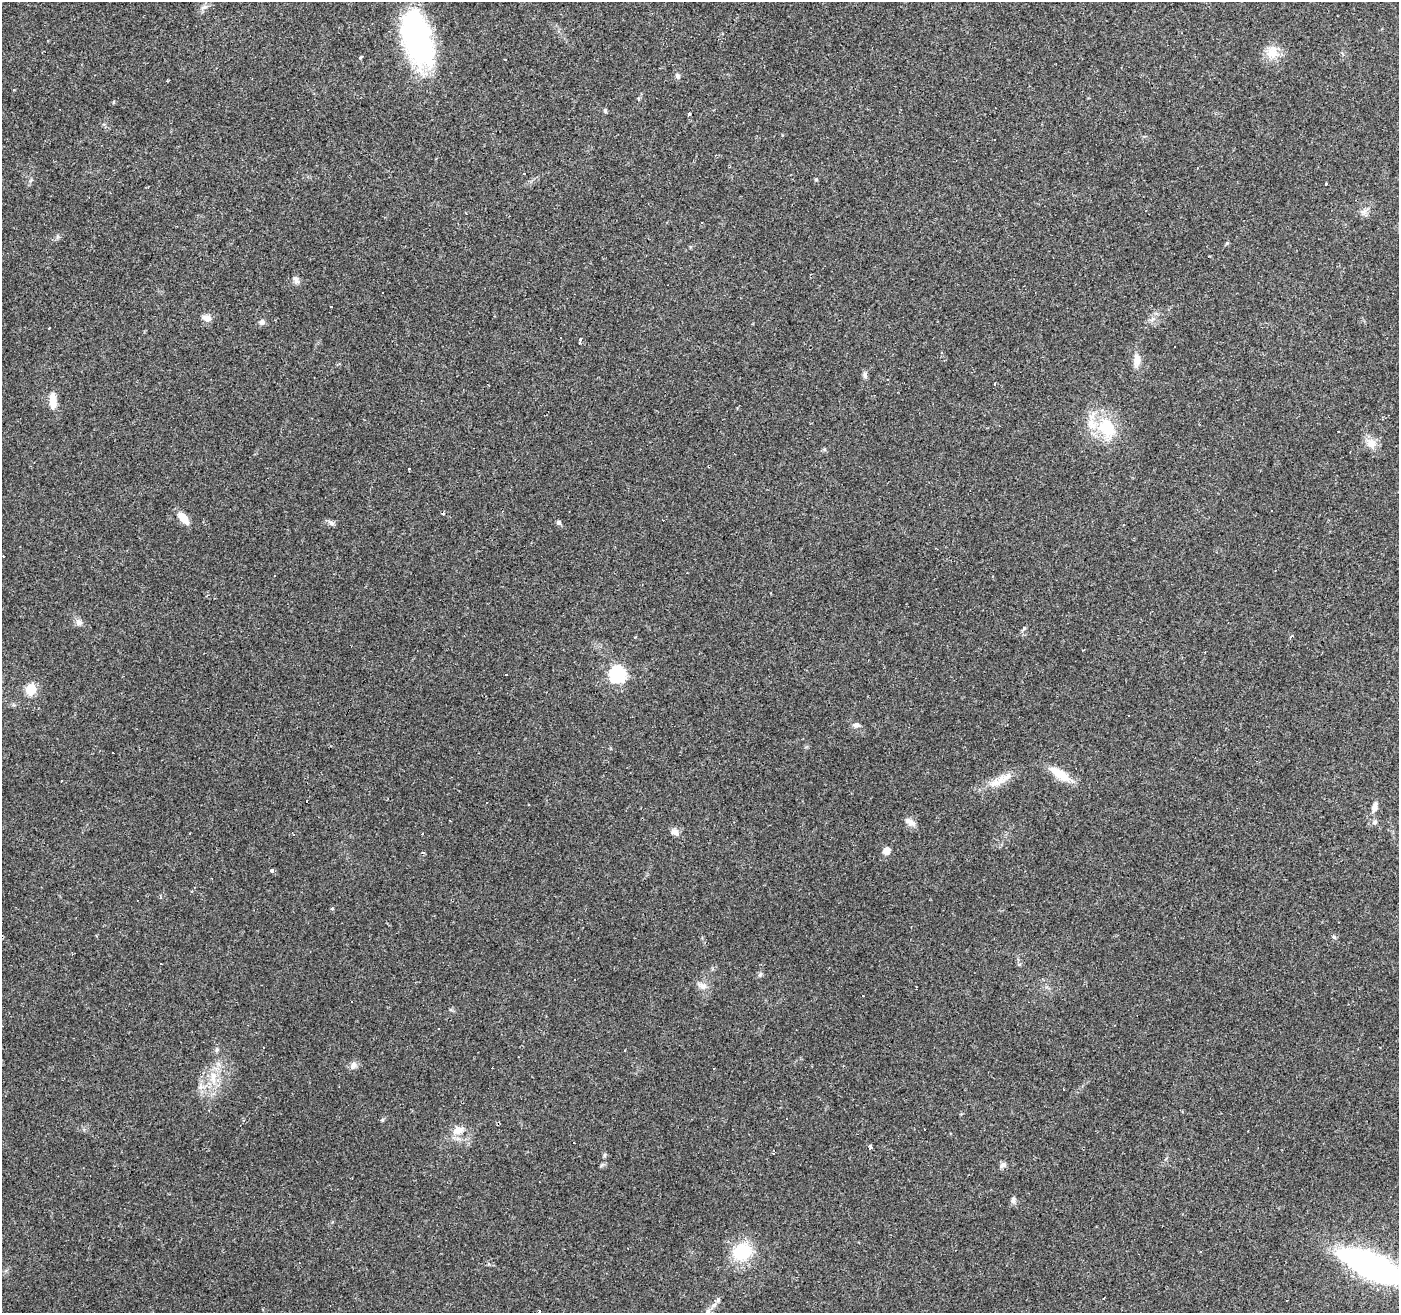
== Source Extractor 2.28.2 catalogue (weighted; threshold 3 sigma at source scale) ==
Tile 10 of 4 x 4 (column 2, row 3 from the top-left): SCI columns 1397-2793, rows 1514-2824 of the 5588 x 5714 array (HDU 1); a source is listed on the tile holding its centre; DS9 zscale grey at full resolution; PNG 1401 x 1315 px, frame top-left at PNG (2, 2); no overlay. Shown black and unused: <1% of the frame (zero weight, under 2 of 3 exposures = <1% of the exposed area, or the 3 px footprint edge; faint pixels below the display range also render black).
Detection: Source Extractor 2.28.2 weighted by HDU 2 'WHT'; one run over the whole footprint, this tile lists its part. Background 0.0359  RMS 0.0044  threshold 0.0198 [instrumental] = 3 sigma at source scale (4.5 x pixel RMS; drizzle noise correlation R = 1.50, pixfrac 1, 0.0396/0.0396 arcsec/px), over >= 5 px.
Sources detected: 106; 27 cosmic-ray / hot-pixel residue — not listed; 3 inside a brighter listed object's ellipse — not listed separately; the other 76 listed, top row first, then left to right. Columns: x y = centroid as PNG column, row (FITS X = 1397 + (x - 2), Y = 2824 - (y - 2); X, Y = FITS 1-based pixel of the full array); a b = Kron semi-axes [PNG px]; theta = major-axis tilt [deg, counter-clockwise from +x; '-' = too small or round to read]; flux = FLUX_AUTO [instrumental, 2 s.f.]
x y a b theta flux
204 7 11 5 19 1.7
417 39 60 29 -75 80
1272 52 18 18 - 6.8
361 57 7 3 45 0.45
505 60 3 3 - 0.86
677 76 7 6 - 1.3
114 102 5 3 - 0.4
605 111 6 5 - 0.63
689 114 4 3 - 2.6
994 139 3 2 - 0.25
816 179 4 4 - 0.51
1326 184 3 3 - 1.9
1364 211 10 6 36 1.8
296 280 11 6 -58 1.5
206 318 12 8 -23 2.5
1153 319 9 4 31 1.2
262 322 7 7 - 1.5
581 340 5 3 - 2
941 353 3 3 - 1
1137 360 17 9 90 4.3
865 375 10 5 -79 1.2
53 400 21 8 -87 5.5
1106 427 29 23 -47 19
1338 431 3 2 - 0.44
1371 443 15 12 -49 4.5
824 449 6 4 -18 0.57
442 513 3 3 - 1.7
183 518 15 8 -49 5
559 522 7 6 - 0.85
332 523 8 7 - 1.3
687 573 2 2 - 0.24
274 575 3 3 - 1
79 622 9 8 - 1.9
1024 628 7 4 56 0.64
1292 636 5 3 - 0.79
617 674 7 7 - 100
31 689 6 6 - 29
856 725 9 6 -1 1.5
1060 774 31 10 -34 9
1001 780 36 9 31 7.1
307 801 3 3 - 1.3
1374 807 14 7 73 2.4
910 822 16 7 -31 2.5
1375 822 7 7 - 1.3
675 832 11 8 -25 2.6
422 834 3 2 - 0.64
886 851 9 8 - 2.9
272 871 3 3 - 4.5
332 909 5 3 - 0.45
1334 937 6 4 -44 0.65
760 974 8 5 63 0.96
575 980 3 3 - 2.1
703 986 12 9 -28 2.8
863 996 3 2 - 0.7
2 1026 3 2 - 0.24
217 1050 7 5 69 0.9
625 1050 2 2 - 0.4
353 1065 10 9 - 2.1
714 1068 3 2 - 0.3
213 1077 19 8 90 5.9
201 1087 9 7 -89 2.1
382 1120 5 4 - 0.58
925 1129 3 3 - 1.5
458 1130 14 10 15 4.9
573 1142 2 2 - 0.32
870 1147 4 3 - 1.6
605 1155 6 4 89 0.66
1003 1165 9 7 33 1.5
1013 1200 9 5 77 1.2
742 1252 17 16 - 23
1373 1266 48 15 -25 200
1377 1289 4 4 - 0.65
1104 1299 3 3 - 1.9
714 1305 9 5 37 1.5
539 1311 3 3 - 2.7
708 1311 7 6 - 1.3
Isophote crosses this tile's border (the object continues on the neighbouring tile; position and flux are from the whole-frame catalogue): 3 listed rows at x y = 1373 1266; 539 1311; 708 1311
Unlisted compact peaks at least as high as the median listed source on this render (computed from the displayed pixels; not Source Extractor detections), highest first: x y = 1227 243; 602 1165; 1019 964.